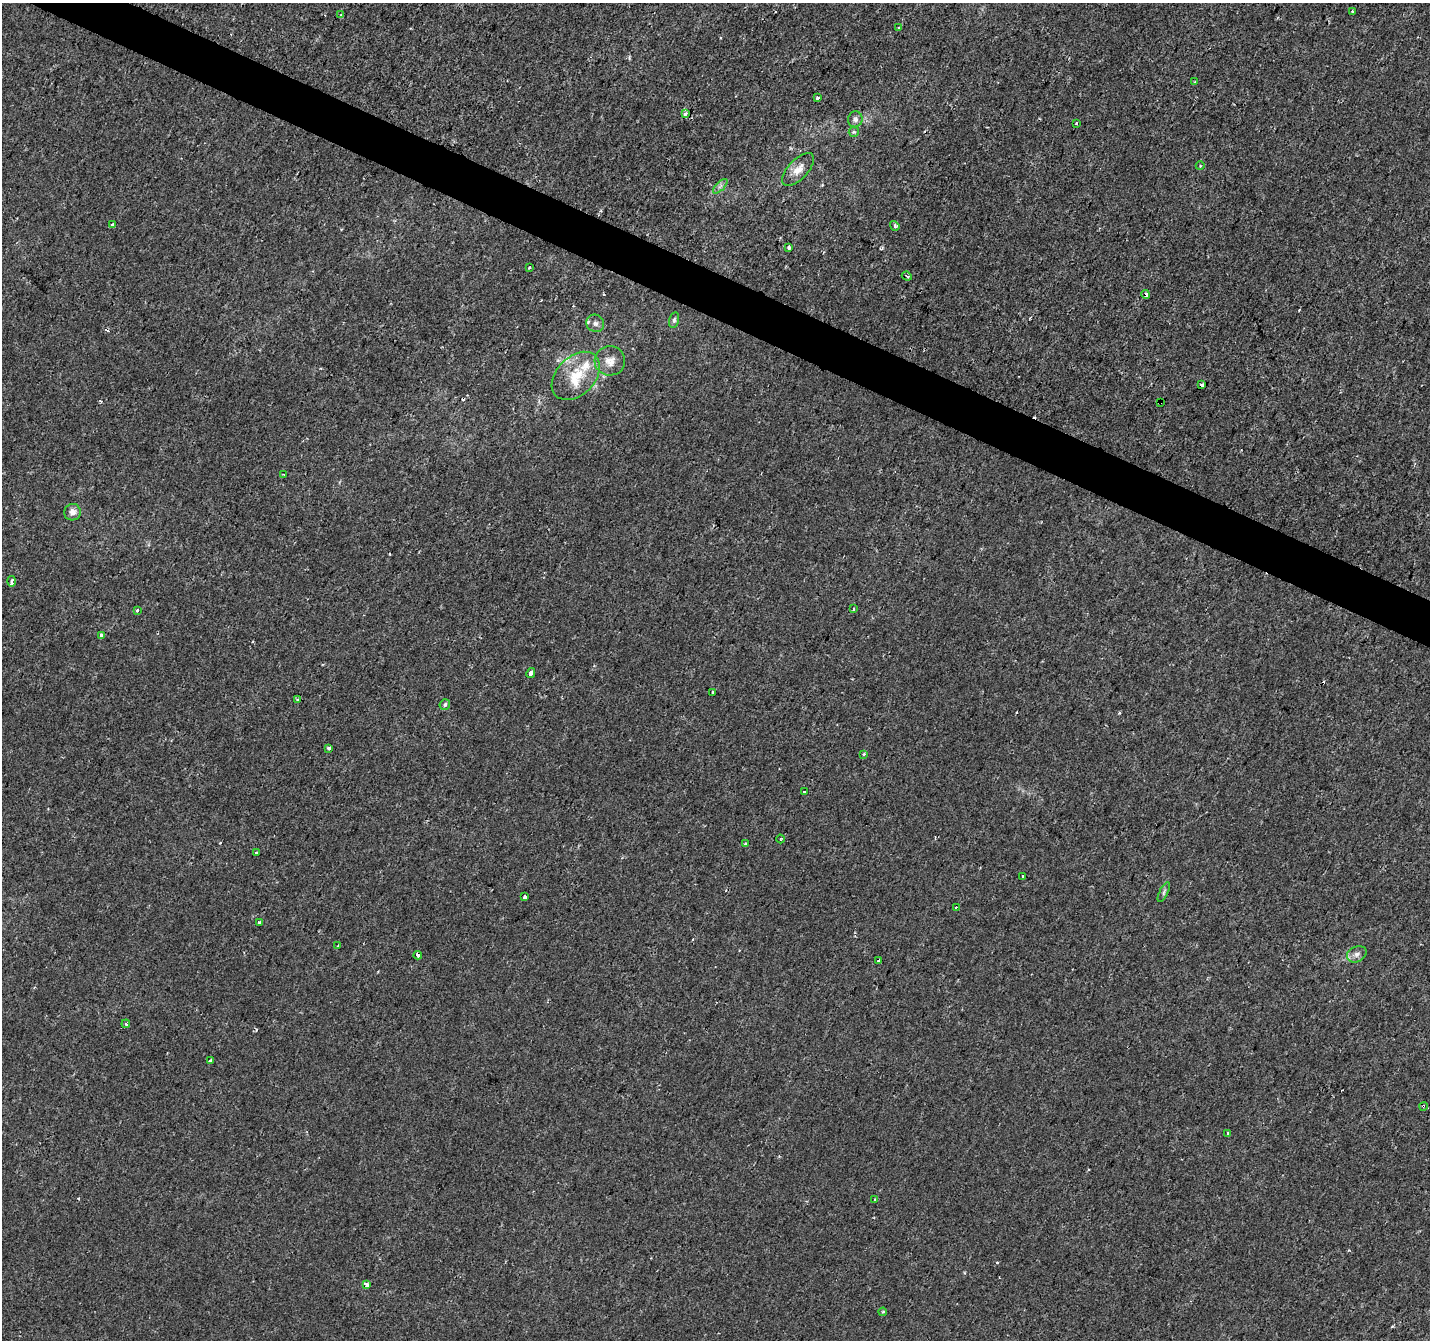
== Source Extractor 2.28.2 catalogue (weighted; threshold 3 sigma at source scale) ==
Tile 11 of 4 x 4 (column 3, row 3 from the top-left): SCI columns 2855-4282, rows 1540-2877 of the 5715 x 5822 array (HDU 1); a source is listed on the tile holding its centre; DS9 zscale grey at full resolution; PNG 1432 x 1342 px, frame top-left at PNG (2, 3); each listed source drawn as its Kron ellipse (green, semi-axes under 4 px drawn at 4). Shown black and unused: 3% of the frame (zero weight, under 2 of 3 exposures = <1% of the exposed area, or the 3 px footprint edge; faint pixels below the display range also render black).
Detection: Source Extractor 2.28.2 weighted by HDU 2 'WHT'; one run over the whole footprint, this tile lists its part. Background 2.51e-04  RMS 0.0022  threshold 0.0101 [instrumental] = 3 sigma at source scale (4.5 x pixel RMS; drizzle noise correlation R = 1.50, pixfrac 1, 0.0396/0.0396 arcsec/px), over >= 5 px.
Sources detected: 69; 11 cosmic-ray / hot-pixel residue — neither listed nor drawn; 2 inside a brighter listed object's ellipse — not listed separately; the other 56 listed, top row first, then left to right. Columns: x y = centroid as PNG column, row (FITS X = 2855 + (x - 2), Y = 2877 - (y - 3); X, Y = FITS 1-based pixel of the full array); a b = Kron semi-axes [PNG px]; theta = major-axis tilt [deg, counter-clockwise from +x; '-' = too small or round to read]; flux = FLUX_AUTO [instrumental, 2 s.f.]
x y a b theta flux
1353 11 3 3 - 0.47
341 15 4 3 - 0.44
898 28 3 3 - 0.52
1195 82 4 3 - 0.2
818 98 3 3 - 1.8
685 114 3 3 - 0.76
855 119 8 7 - 0.78
1076 123 3 3 - 2.3
854 132 5 5 - 0.3
1200 166 4 3 - 0.2
798 169 21 9 47 2.3
720 186 9 3 45 0.55
113 225 3 3 - 1.2
895 226 5 4 - 0.62
789 247 4 3 - 0.83
529 268 3 2 - 0.29
907 276 5 3 - 0.32
1146 294 4 3 - 0.81
674 320 8 5 75 0.51
595 323 9 8 - 0.96
610 361 15 14 - 2.5
576 376 28 19 45 7.3
1202 385 4 3 - 1.6
1161 402 4 3 - 2.2
284 475 3 3 - 0.19
72 512 8 8 - 1.3
12 581 5 3 - 1
853 609 3 3 - 0.63
137 610 3 3 - 0.59
101 635 4 3 - 1.3
531 673 5 4 - 1.8
713 692 3 3 - 0.48
298 700 4 3 - 0.64
445 704 5 5 - 0.5
329 748 4 3 - 2.2
864 754 4 4 - 0.32
804 791 3 3 - 1
781 839 4 3 - 0.2
745 844 3 3 - 0.48
256 853 3 3 - 0.51
1023 876 3 3 - 0.86
1164 892 11 3 64 0.49
525 897 4 3 - 2.1
956 907 3 3 - 0.69
259 922 3 3 - 0.67
338 946 3 3 - 0.26
1357 954 10 7 27 1.1
418 955 4 3 - 1.3
879 961 3 3 - 1.3
126 1024 4 3 - 0.42
210 1060 4 3 - 0.38
1423 1106 4 3 - 0.56
1228 1134 4 3 - 0.75
875 1199 3 3 - 0.24
367 1285 4 3 - 1.4
883 1312 4 3 - 0.27
Overlapping masked pixels (flux is a lower limit): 3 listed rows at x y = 1146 294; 1161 402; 1423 1106